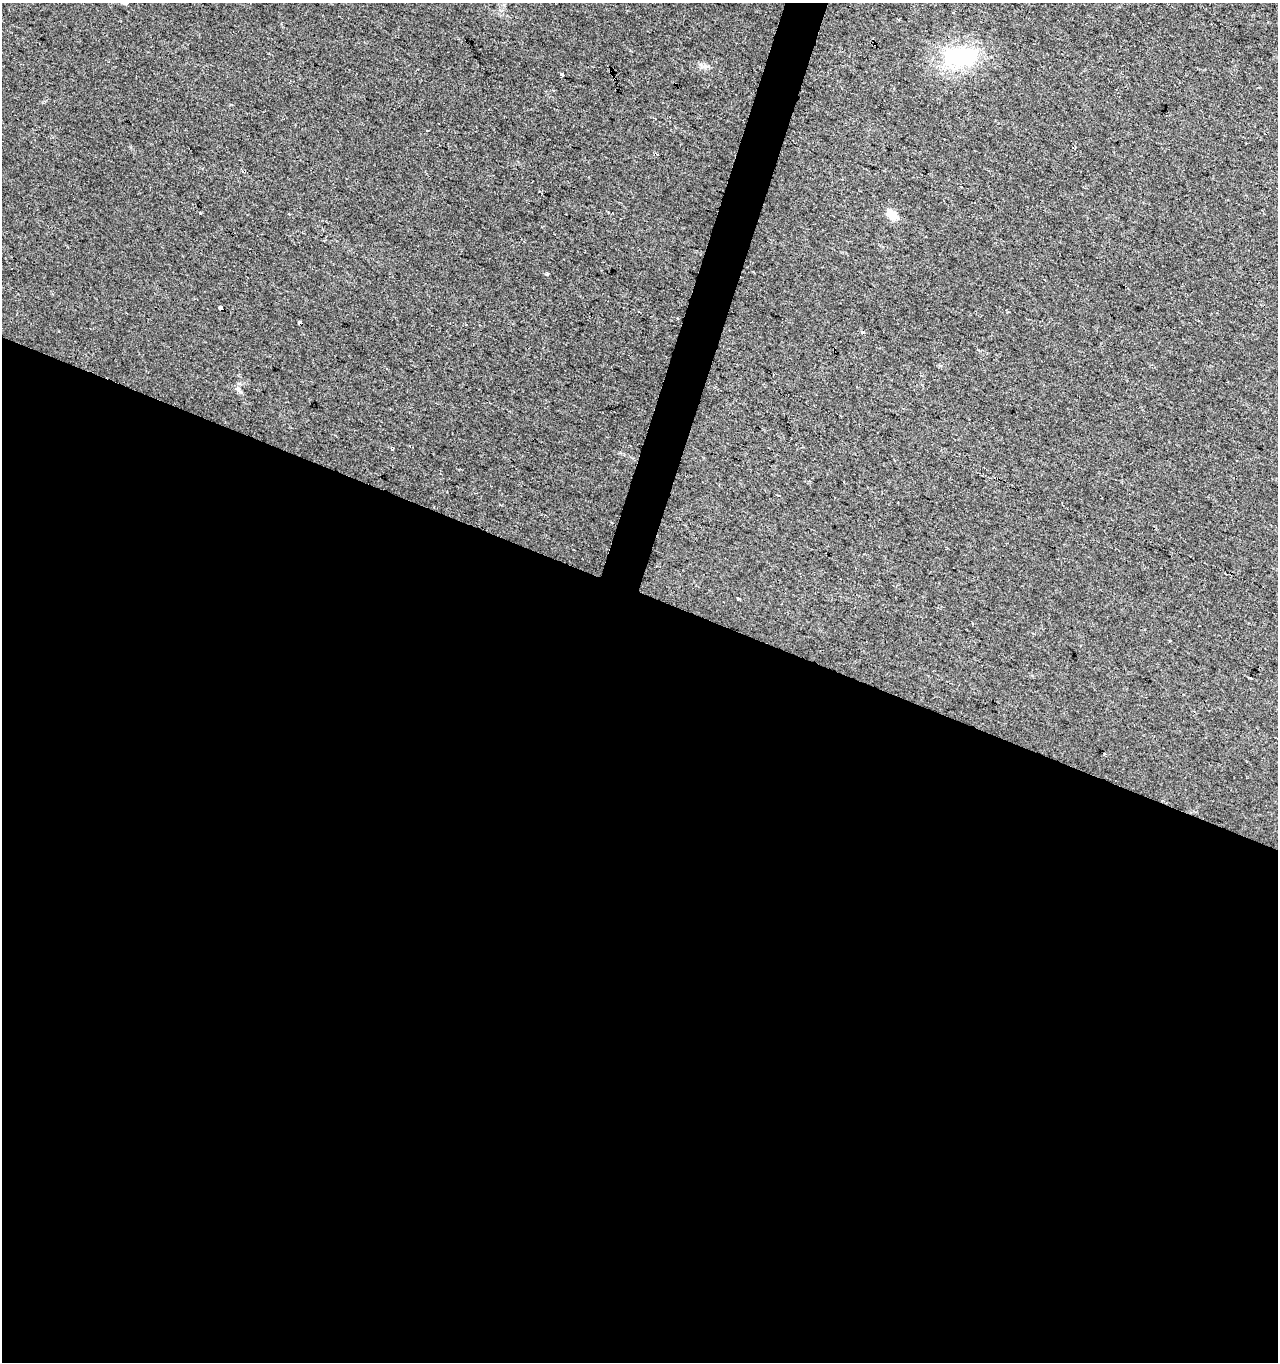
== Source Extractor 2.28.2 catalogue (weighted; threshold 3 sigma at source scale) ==
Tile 14 of 4 x 4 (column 2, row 4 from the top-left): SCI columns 1555-2830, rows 1-1360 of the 5596 x 5447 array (HDU 1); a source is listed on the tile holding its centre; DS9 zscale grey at full resolution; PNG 1280 x 1364 px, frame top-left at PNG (2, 3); no overlay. Shown black and unused: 58% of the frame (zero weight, under 2 of 3 exposures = <1% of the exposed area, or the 3 px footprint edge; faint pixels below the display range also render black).
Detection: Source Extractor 2.28.2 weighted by HDU 2 'WHT'; one run over the whole footprint, this tile lists its part. Background 0.0179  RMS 0.0078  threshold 0.0351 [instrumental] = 3 sigma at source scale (4.5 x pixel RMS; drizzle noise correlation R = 1.50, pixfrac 1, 0.0396/0.0396 arcsec/px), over >= 5 px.
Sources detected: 13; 1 cosmic-ray / hot-pixel residue — not listed; the other 12 listed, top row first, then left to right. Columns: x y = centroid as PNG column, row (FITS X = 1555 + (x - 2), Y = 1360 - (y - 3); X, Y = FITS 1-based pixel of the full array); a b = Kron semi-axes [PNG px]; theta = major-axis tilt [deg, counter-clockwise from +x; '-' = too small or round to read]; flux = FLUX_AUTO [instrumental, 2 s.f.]
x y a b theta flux
961 56 42 22 4 70
562 74 4 3 - 2.5
892 214 15 9 -39 8.9
547 274 4 4 - 1.1
220 308 4 3 - 8.6
300 322 4 3 - 8.7
863 332 3 3 - 5
240 392 7 4 -19 1.5
393 449 3 3 - 2.8
778 495 3 3 - 0.77
738 599 3 3 - 2.3
1104 754 3 2 - 0.68
Overlapping masked pixels (flux is a lower limit): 1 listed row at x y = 300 322
Unlisted compact peaks at least as high as the median listed source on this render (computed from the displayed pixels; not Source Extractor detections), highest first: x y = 705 66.